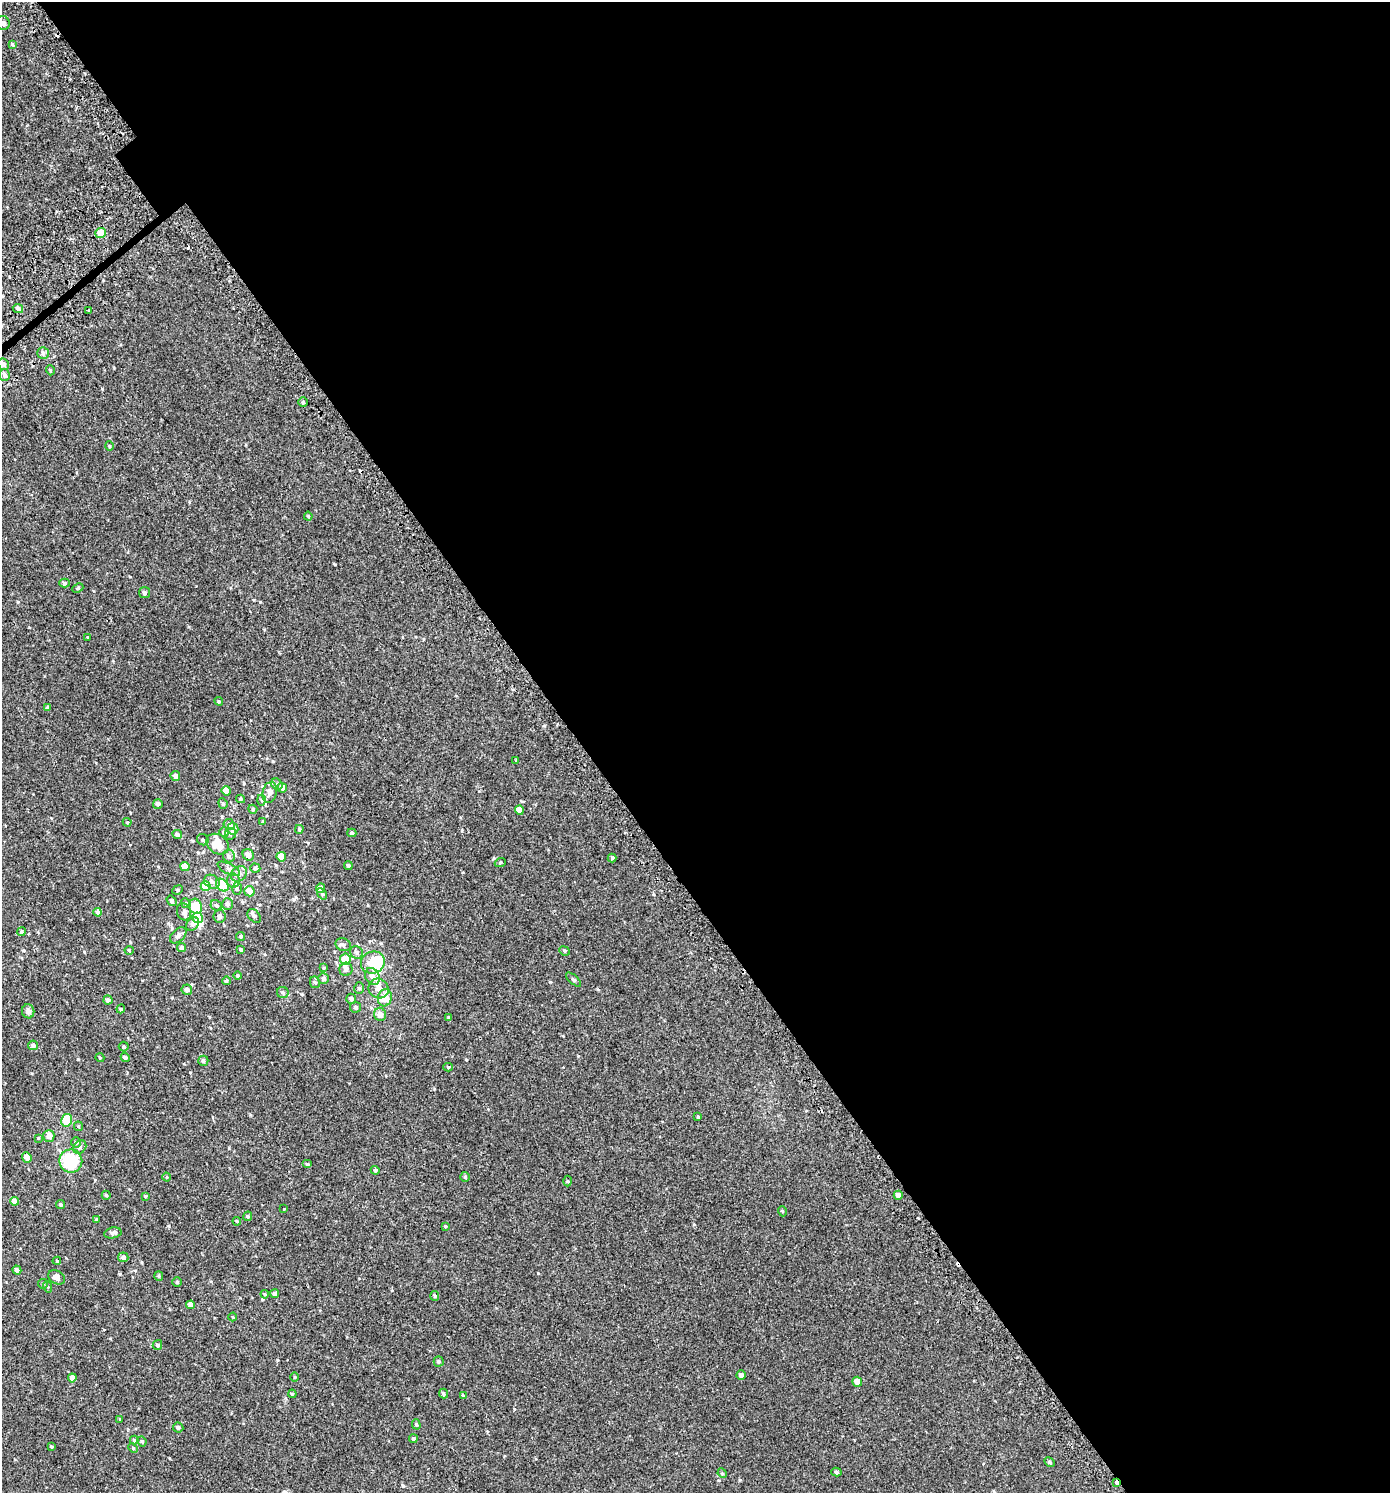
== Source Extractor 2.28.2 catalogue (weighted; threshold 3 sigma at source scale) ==
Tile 8 of 4 x 4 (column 4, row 2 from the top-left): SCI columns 4423-5810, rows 3040-4530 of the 6007 x 6069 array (HDU 1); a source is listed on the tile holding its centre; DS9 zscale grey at full resolution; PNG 1392 x 1495 px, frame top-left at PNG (2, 2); each listed source drawn as its Kron ellipse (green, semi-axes under 4 px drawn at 4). Shown black and unused: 58% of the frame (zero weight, under 2 of 3 exposures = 3% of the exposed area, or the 3 px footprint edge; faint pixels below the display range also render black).
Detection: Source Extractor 2.28.2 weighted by HDU 2 'WHT'; one run over the whole footprint, this tile lists its part. Background 0.00218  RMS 0.0058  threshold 0.0262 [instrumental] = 3 sigma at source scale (4.5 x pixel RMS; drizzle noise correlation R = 1.50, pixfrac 1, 0.0396/0.0396 arcsec/px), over >= 5 px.
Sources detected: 179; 2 inside a brighter object's white glare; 4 cosmic-ray / hot-pixel residue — neither listed nor drawn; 5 inside a brighter listed object's ellipse — not listed separately; the other 168 listed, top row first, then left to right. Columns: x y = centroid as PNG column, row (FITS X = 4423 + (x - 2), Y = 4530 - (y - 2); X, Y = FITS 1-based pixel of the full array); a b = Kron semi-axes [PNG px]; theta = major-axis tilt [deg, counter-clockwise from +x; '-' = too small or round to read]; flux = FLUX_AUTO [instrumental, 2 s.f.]
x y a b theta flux
3 23 7 6 - 2.2
12 44 4 4 - 0.61
101 233 5 5 - 7.9
18 309 5 4 - 1.9
89 311 3 2 - 0.61
43 353 6 5 - 1.3
4 364 6 5 - 1.6
50 370 5 3 - 0.51
5 375 6 5 - 1.8
303 402 4 4 - 0.83
109 446 4 4 - 0.66
308 516 4 4 - 0.54
65 583 5 4 - 1
78 588 6 4 23 0.67
144 593 5 5 - 1.4
88 637 3 3 - 2
219 701 4 4 - 0.63
48 708 4 4 - 1.1
516 760 3 3 - 1.4
175 776 5 4 - 1.9
277 784 6 5 - 1
282 788 5 4 - 3.8
226 791 5 4 - 5
270 792 10 7 75 3.1
240 799 4 4 - 0.59
262 800 5 3 - 0.72
223 803 5 4 - 0.76
158 804 5 5 - 1.5
253 809 4 4 - 0.57
519 810 4 4 - 3.1
263 821 4 3 - 0.5
127 822 4 4 - 0.57
229 824 6 5 - 1.6
233 828 6 5 - 4.1
299 829 4 3 - 0.65
224 832 5 5 - 0.83
352 833 4 3 - 0.93
177 834 5 4 - 1.8
230 834 6 5 - 1.1
203 840 6 5 - 0.89
218 844 12 9 -36 11
248 855 6 5 - 2.5
229 856 6 5 - 1.6
281 857 4 4 - 7
612 858 4 4 - 0.59
500 863 5 3 - 0.5
185 866 4 4 - 6.2
348 866 4 4 - 1.1
255 868 5 4 - 0.95
229 869 12 5 -27 1.7
239 874 9 7 39 2.2
233 880 7 6 - 1.5
212 882 8 6 -25 1.9
222 885 7 5 -45 18
206 886 5 5 - 16
237 888 6 5 - 0.97
321 888 5 4 - 3.9
178 890 5 4 - 0.77
249 891 5 5 - 4.2
322 894 6 4 -55 0.76
172 901 6 4 -55 1.1
186 903 5 4 - 0.74
228 904 6 5 - 1.7
216 905 6 5 - 1.4
196 906 8 6 -73 15
98 912 4 4 - 2.9
184 912 8 7 - 2.1
220 916 6 6 - 1.6
254 916 8 5 -48 1.4
198 918 5 5 - 7.8
193 924 7 5 45 1.8
21 932 4 3 - 0.53
178 935 10 6 43 1.8
241 936 5 4 - 0.88
343 945 8 6 -24 1.6
181 947 4 4 - 1.4
129 950 4 4 - 0.58
241 950 4 3 - 0.78
564 951 5 4 - 0.72
356 952 7 6 - 1.4
345 959 6 5 - 7.7
373 962 12 11 - 12
324 968 4 3 - 0.54
346 969 6 6 - 1.6
237 976 4 4 - 0.8
372 976 9 7 -61 3.2
324 978 5 5 - 1.5
573 980 9 4 -44 0.93
226 981 4 4 - 1.1
315 982 6 5 - 1.1
359 988 6 5 - 0.95
379 989 10 9 - 4.2
187 990 5 5 - 2.1
283 993 6 5 - 1
385 998 8 7 - 8.1
351 999 5 5 - 1.1
108 1000 4 4 - 1.8
355 1007 5 5 - 1.1
121 1009 4 4 - 0.58
28 1011 7 6 - 2.2
380 1014 6 6 - 3.2
449 1018 4 4 - 0.69
33 1045 5 5 - 1.4
124 1047 5 5 - 0.74
100 1058 4 3 - 0.44
125 1058 4 4 - 1.8
203 1061 5 5 - 1.3
448 1067 4 4 - 0.73
698 1117 3 3 - 0.54
66 1120 6 5 - 14
78 1126 5 4 - 0.63
49 1136 6 5 - 3.4
38 1138 4 3 - 0.48
76 1142 5 4 - 0.78
80 1147 7 6 - 1.6
27 1157 5 4 - 2.8
71 1161 11 11 - 24
308 1164 5 4 - 0.72
375 1170 4 4 - 0.81
167 1177 4 3 - 0.4
465 1177 5 5 - 0.75
568 1181 5 3 - 0.52
106 1195 4 4 - 0.82
898 1195 4 4 - 3.3
145 1196 4 4 - 0.64
15 1201 4 4 - 3.3
60 1205 4 4 - 0.73
284 1209 3 3 - 0.31
782 1211 5 3 - 0.47
248 1216 5 4 - 0.77
96 1220 3 3 - 0.55
237 1221 4 3 - 0.62
445 1226 3 3 - 0.55
113 1233 9 5 11 1.7
123 1257 5 5 - 2
57 1261 4 4 - 0.54
17 1270 5 4 - 1.7
159 1276 5 4 - 0.62
57 1277 9 6 -26 2.3
177 1282 4 4 - 0.85
43 1284 5 5 - 0.7
48 1287 6 3 -71 0.51
275 1293 4 4 - 1.3
265 1294 4 3 - 0.64
435 1296 5 4 - 0.71
191 1305 4 4 - 3.5
233 1317 4 3 - 0.43
157 1345 5 5 - 1.1
439 1361 5 5 - 0.86
741 1375 4 4 - 2
294 1377 5 3 - 0.46
72 1378 4 4 - 2.5
857 1382 5 5 - 3.5
292 1394 4 3 - 0.54
443 1394 5 4 - 0.8
463 1395 4 3 - 0.44
120 1419 3 3 - 0.38
416 1424 5 4 - 0.73
178 1427 5 5 - 1.3
413 1439 4 4 - 0.79
134 1440 4 4 - 0.48
142 1441 5 3 - 0.7
51 1447 4 3 - 0.68
133 1448 5 3 - 0.51
1049 1462 6 4 -28 0.83
836 1472 5 4 - 0.83
722 1473 5 4 - 0.54
1116 1483 3 2 - 20
Overlapping masked pixels (flux is a lower limit): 1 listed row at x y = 1116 1483
Isophote crosses this tile's border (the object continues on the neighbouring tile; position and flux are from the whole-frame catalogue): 1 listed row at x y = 3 23
Unlisted compact peaks at least as high as the median listed source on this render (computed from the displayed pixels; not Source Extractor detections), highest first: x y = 260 602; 538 1273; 169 1226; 78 1059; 740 1480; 550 982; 102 389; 544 726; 462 831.